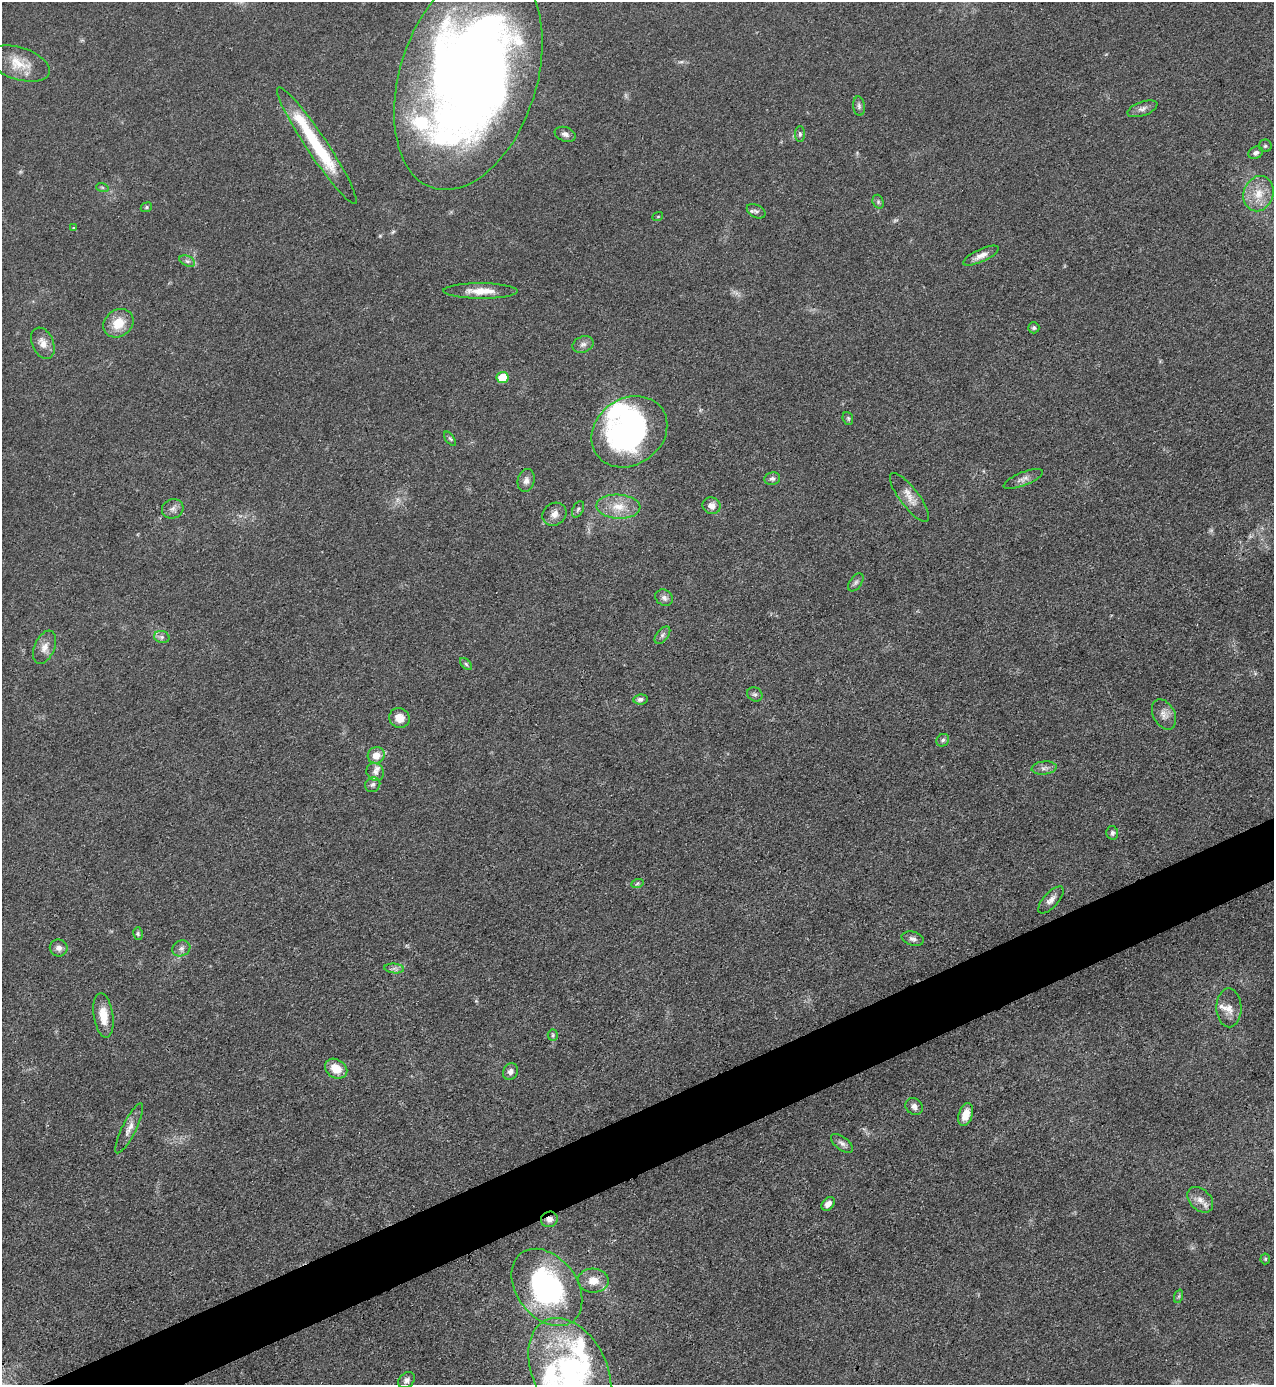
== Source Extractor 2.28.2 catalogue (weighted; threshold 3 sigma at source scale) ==
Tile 7 of 4 x 4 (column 3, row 2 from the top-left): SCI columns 2695-3966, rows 2767-4149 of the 5520 x 5533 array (HDU 1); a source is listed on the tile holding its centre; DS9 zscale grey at full resolution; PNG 1276 x 1387 px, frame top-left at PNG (2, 2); each listed source drawn as its Kron ellipse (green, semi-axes under 4 px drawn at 4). Shown black and unused: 4% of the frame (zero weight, under 3 of 4 exposures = <1% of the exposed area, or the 3 px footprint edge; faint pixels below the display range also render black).
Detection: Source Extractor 2.28.2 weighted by HDU 2 'WHT'; one run over the whole footprint, this tile lists its part. Background 0.0496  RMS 0.0054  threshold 0.0244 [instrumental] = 3 sigma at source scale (4.5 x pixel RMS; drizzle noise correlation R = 1.50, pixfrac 1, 0.05/0.05 arcsec/px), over >= 5 px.
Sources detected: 86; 2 too faint to see at this stretch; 1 inside a brighter object's white glare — neither listed nor drawn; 6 inside a brighter listed object's ellipse — not listed separately; the other 77 listed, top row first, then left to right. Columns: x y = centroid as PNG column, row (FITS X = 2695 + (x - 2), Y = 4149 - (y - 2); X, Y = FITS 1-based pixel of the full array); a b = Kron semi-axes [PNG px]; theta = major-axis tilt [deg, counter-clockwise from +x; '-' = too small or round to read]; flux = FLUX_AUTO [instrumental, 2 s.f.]
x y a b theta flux
19 63 32 16 -18 12
468 78 116 68 72 740
859 106 10 5 -83 1.5
1142 109 16 7 19 2.8
565 134 11 7 -20 2.2
800 134 8 5 -90 1.2
317 145 70 10 -56 41
1265 146 6 6 - 1.1
1256 153 8 6 25 2.1
102 187 6 4 -19 0.66
1258 194 18 14 69 11
878 202 7 5 -71 1.1
146 207 6 4 24 0.87
756 211 10 6 -27 1.6
658 216 5 3 - 0.48
73 228 4 4 - 0.51
981 256 19 6 24 4
187 261 8 5 -24 1.4
481 291 37 7 0 9.4
118 323 16 13 36 11
1034 328 5 5 - 1.2
43 343 16 10 -67 5.3
583 344 11 8 22 2.4
503 377 6 5 - 17
848 418 6 5 - 0.83
629 432 40 33 35 130
450 439 8 4 -53 0.92
772 479 8 6 10 1.6
1023 479 21 6 21 3.1
526 481 11 8 77 2.8
909 497 29 9 -53 6.4
711 506 9 8 - 3.6
618 507 22 12 -3 10
173 509 11 9 25 2.8
578 509 9 5 63 1.2
554 514 12 11 - 3.9
856 582 10 6 55 1.6
664 598 9 7 -33 2.1
662 635 10 5 51 1.7
162 637 8 6 -14 1.7
45 647 18 10 67 4.9
466 664 7 4 -46 1.1
755 694 8 6 -32 1.7
640 699 7 5 8 1.8
1164 714 16 10 -62 4.1
400 718 10 9 - 6.1
943 740 7 6 - 1.5
376 755 9 8 - 6.2
1044 768 12 6 5 2.5
375 772 9 8 - 2.6
373 785 8 7 - 1.7
1112 833 7 6 - 1.4
637 884 6 4 20 0.84
1051 900 17 7 48 3.5
138 934 6 5 - 0.95
913 939 11 7 -16 2.1
59 948 9 8 - 2.6
181 948 9 7 27 2.3
394 968 10 5 -5 1.7
1229 1008 19 12 -90 6
103 1015 22 9 -82 9.1
553 1035 5 5 - 0.93
336 1069 12 9 -32 8.7
510 1072 9 7 66 2.1
914 1107 9 8 - 2.6
966 1115 12 7 73 6.5
129 1128 27 7 63 4.8
842 1143 13 6 -37 2.4
1200 1200 15 10 -42 4.8
828 1204 8 5 47 3.1
549 1219 8 7 - 3.1
1265 1259 5 5 - 0.67
593 1281 15 12 -2 7.6
547 1287 43 30 -52 100
1179 1296 7 4 71 1
570 1371 56 37 -63 100
407 1380 9 7 42 1.9
Overlapping masked pixels (flux is a lower limit): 2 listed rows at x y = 468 78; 549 1219
Isophote crosses this tile's border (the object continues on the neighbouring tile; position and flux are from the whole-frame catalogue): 2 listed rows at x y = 468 78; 570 1371